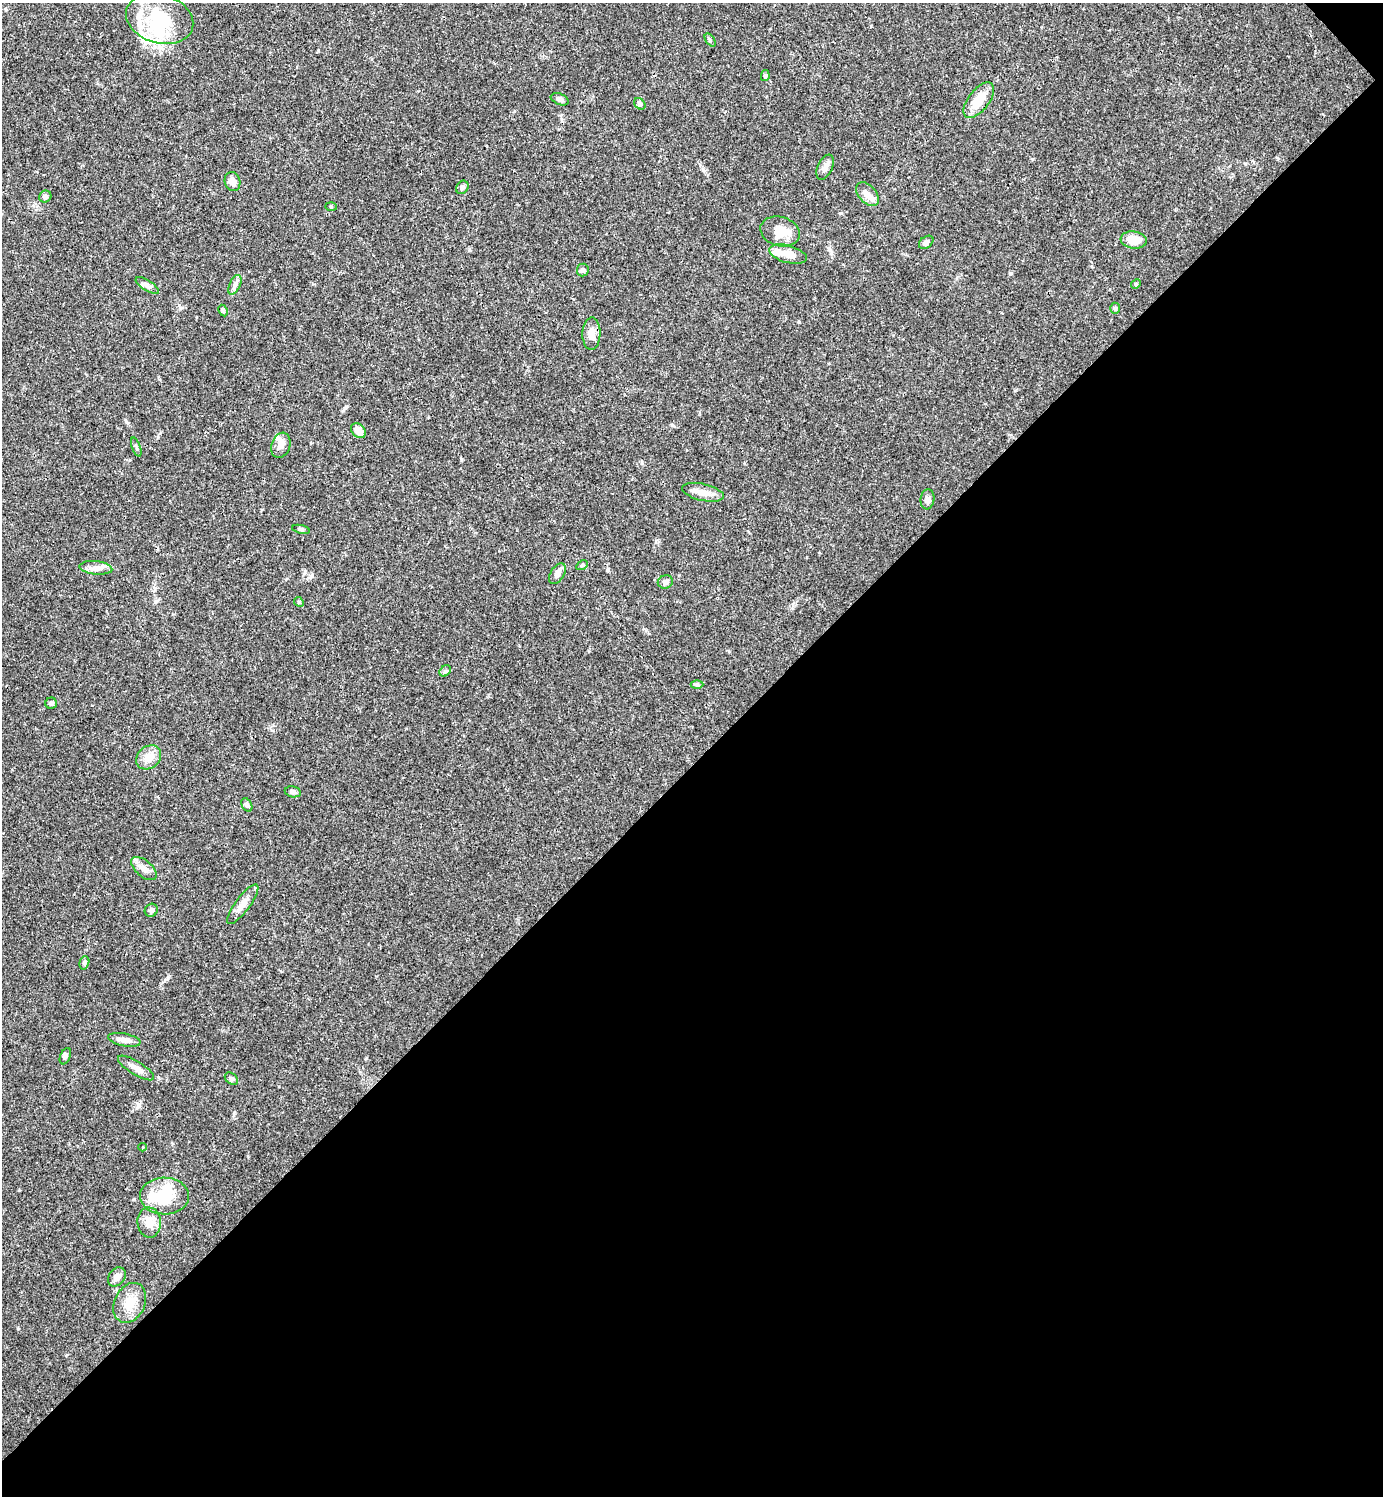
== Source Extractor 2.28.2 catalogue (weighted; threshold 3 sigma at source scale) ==
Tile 12 of 4 x 4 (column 4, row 3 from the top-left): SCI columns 4443-5823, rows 1495-2988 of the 5981 x 5982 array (HDU 1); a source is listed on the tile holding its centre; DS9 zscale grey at full resolution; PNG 1385 x 1498 px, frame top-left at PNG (2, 3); each listed source drawn as its Kron ellipse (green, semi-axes under 4 px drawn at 4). Shown black and unused: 49% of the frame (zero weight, under 3 of 4 exposures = <1% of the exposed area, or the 3 px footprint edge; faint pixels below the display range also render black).
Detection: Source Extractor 2.28.2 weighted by HDU 2 'WHT'; one run over the whole footprint, this tile lists its part. Background 0.0392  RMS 0.0027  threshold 0.012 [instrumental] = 3 sigma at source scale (4.5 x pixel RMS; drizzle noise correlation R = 1.50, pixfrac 1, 0.05/0.05 arcsec/px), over >= 5 px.
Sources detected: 62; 4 inside a brighter object's white glare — neither listed nor drawn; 5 inside a brighter listed object's ellipse — not listed separately; the other 53 listed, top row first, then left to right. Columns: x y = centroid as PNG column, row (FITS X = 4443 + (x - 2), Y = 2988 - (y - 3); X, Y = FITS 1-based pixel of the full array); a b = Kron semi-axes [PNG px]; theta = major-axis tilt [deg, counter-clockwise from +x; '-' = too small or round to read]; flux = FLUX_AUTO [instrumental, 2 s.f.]
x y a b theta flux
160 19 34 24 -17 13
710 40 7 4 -54 0.39
765 76 5 4 - 0.47
560 99 9 5 -21 0.8
979 100 21 10 52 5.1
640 104 6 5 - 0.49
825 167 13 7 64 1.3
233 182 9 7 -71 1.5
462 187 7 6 - 0.6
867 194 14 8 -48 1.8
45 197 6 5 - 0.68
331 207 5 3 - 0.33
780 231 20 14 -16 4.3
1134 240 13 8 -6 3.9
926 242 8 5 38 0.82
788 254 19 8 -16 2.5
583 270 6 6 - 0.51
1136 284 5 4 - 0.3
147 285 13 5 -33 0.98
235 285 10 5 65 0.94
1115 308 5 5 - 0.42
223 311 6 4 -63 0.41
591 334 16 9 88 2.2
358 431 8 6 -46 2.1
281 445 13 9 70 1.6
136 447 10 3 -69 0.46
703 492 21 8 -13 2.8
927 499 10 7 83 0.98
301 529 9 3 -13 0.43
582 565 6 4 29 0.41
96 568 16 7 -6 1.7
557 574 11 7 57 1.5
665 582 8 6 21 0.98
299 602 5 4 - 0.31
445 671 6 5 - 0.53
697 685 6 4 -1 0.42
51 703 6 5 - 0.51
149 757 13 11 41 3.2
293 792 8 5 -11 0.63
247 805 7 5 -61 0.47
144 869 15 8 -40 1.8
243 904 24 7 53 2.1
151 910 7 6 - 0.79
84 963 7 5 74 0.48
124 1040 16 6 -11 1.9
65 1056 8 5 68 0.6
136 1068 21 6 -31 1.9
231 1079 7 5 -37 0.57
143 1147 4 3 - 0.24
165 1196 24 18 -1 7.8
149 1222 15 11 -86 2.8
117 1277 10 8 53 1.3
130 1303 21 15 64 4.6
Unlisted compact peaks at least as high as the median listed source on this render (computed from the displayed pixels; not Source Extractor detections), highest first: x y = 1011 273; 799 322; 234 1113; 672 425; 830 250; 469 250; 642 463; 126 422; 138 1104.